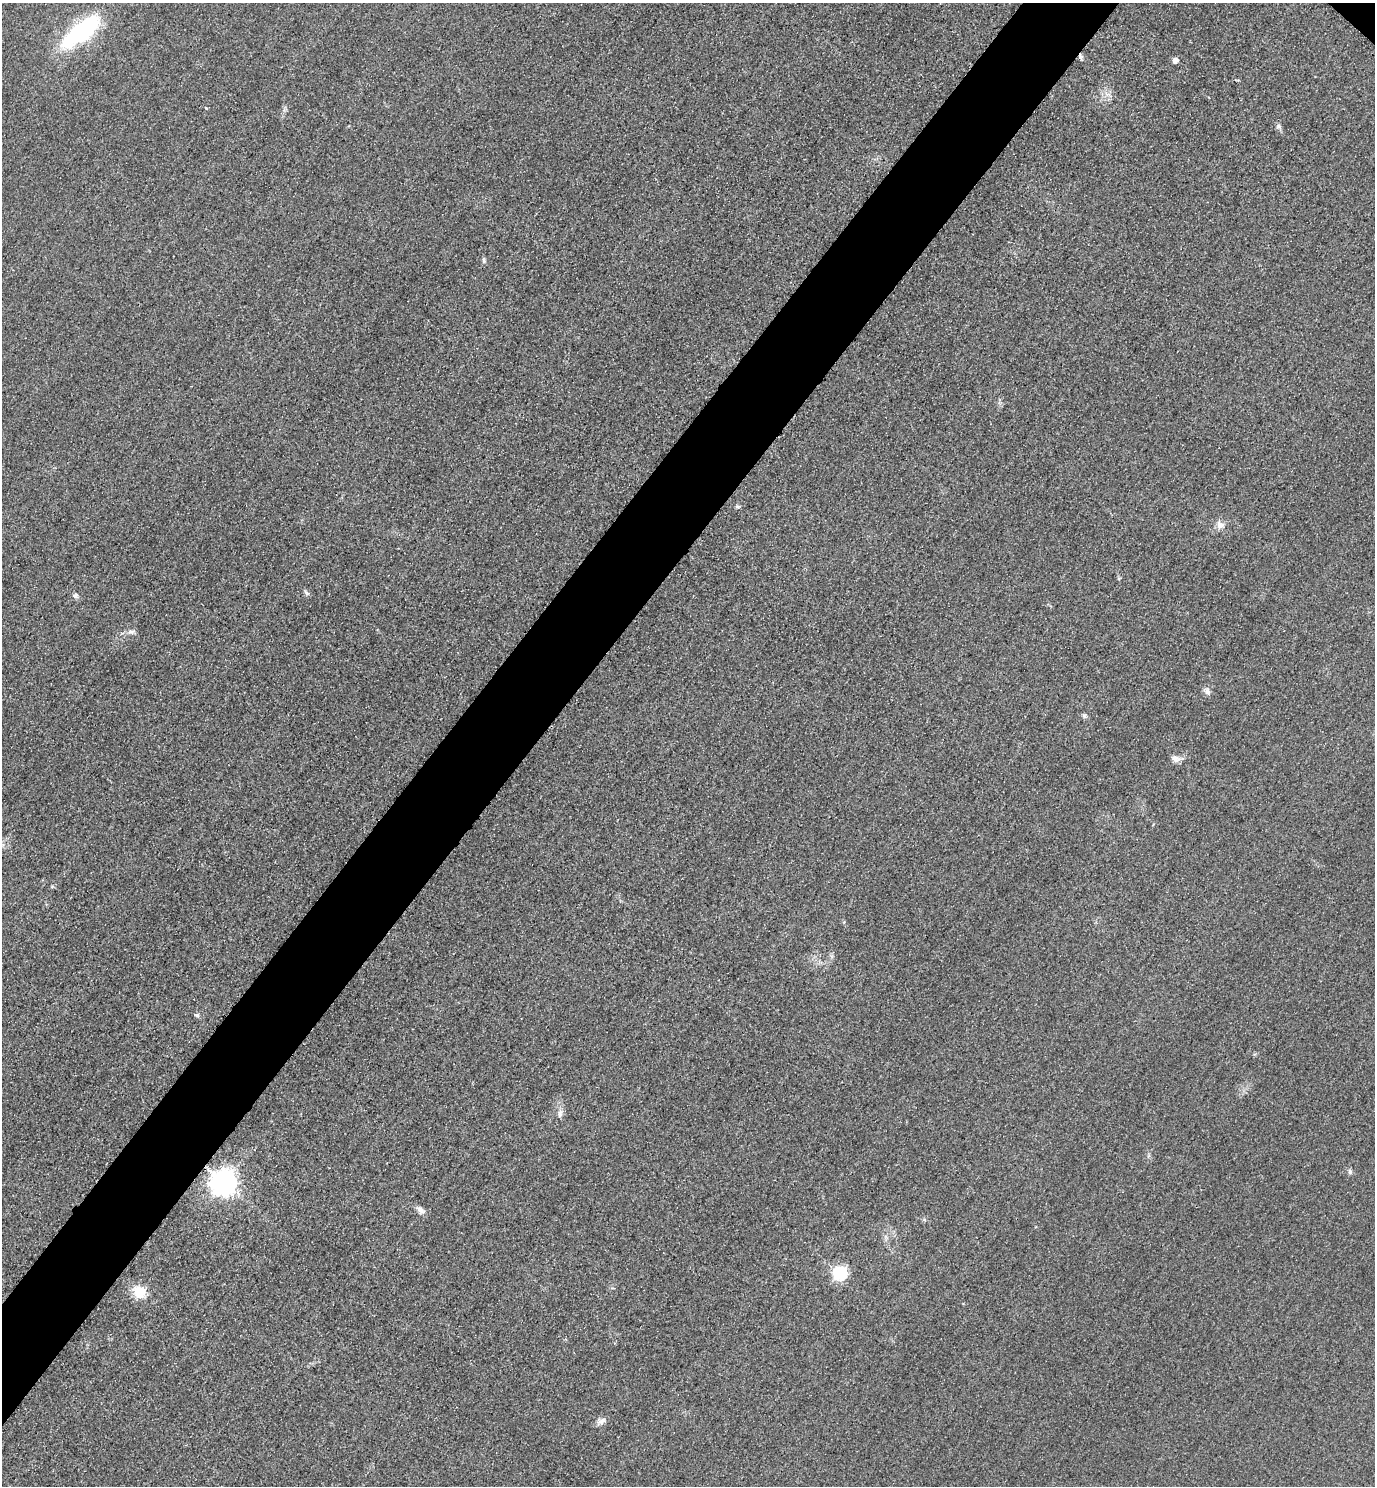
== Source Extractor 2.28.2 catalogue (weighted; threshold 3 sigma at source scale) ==
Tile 7 of 4 x 4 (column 3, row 2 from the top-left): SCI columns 3070-4442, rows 2998-4481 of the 5996 x 5993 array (HDU 1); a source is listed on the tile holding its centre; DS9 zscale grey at full resolution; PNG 1377 x 1488 px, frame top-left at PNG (2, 3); no overlay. Shown black and unused: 6% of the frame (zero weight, under 3 of 4 exposures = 3% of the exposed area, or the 3 px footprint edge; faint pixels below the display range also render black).
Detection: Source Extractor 2.28.2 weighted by HDU 2 'WHT'; one run over the whole footprint, this tile lists its part. Background 0.0504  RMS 0.017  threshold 0.0749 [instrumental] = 3 sigma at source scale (4.5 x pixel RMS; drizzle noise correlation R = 1.50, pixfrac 1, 0.05/0.05 arcsec/px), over >= 5 px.
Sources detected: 22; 1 cosmic-ray / hot-pixel residue — not listed; the other 21 listed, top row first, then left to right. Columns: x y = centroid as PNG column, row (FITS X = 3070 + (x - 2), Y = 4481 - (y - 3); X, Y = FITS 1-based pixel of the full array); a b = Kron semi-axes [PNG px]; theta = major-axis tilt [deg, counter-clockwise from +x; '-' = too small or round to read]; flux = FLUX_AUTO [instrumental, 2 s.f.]
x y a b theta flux
81 31 52 18 38 180
1175 60 6 6 - 6.2
1279 126 7 6 - 3.8
484 261 9 4 90 3.1
737 507 6 4 -1 2.4
1220 525 12 10 -30 11
306 593 9 4 -40 3.3
75 596 7 6 - 4.7
131 632 10 6 -5 5.6
1207 691 10 8 -55 6.6
1084 716 7 5 86 3.4
1176 759 11 8 -21 9
52 886 6 4 1 2.1
197 1015 6 5 - 3.1
560 1113 12 6 83 7.7
1350 1172 7 5 -75 3.8
224 1183 8 8 - 1800
420 1210 12 7 -38 8.1
840 1273 6 6 - 270
139 1292 14 12 -38 34
602 1421 11 7 34 7.8